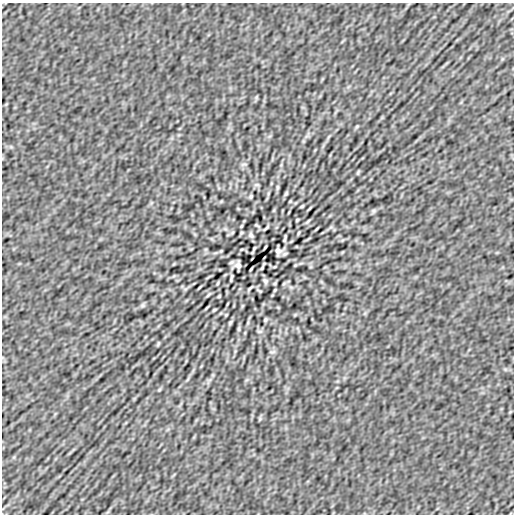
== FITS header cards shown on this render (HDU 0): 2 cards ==
NAXIS1  =                  512
NAXIS2  =                  512

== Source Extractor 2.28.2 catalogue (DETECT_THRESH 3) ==
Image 512 x 512 px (HDU 0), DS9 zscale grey, 1 PNG px = 1 image px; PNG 516 x 516 px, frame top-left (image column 1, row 512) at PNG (2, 3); no overlay
Background -3.50e-06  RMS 1.1e-04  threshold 3.22e-04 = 3 sigma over >= 5 px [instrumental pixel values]
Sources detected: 52; all 52 listed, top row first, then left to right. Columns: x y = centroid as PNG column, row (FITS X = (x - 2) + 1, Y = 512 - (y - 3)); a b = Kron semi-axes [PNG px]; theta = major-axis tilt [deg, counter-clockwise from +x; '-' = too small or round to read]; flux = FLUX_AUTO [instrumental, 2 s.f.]
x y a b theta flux
256 97 8 4 82 0.0077
357 126 6 3 58 0.0082
244 164 8 4 7 0.012
358 172 5 3 - 0.0087
257 185 8 4 0 0.011
277 187 8 4 82 0.012
286 193 6 4 63 0.011
251 196 4 3 - 0.01
290 201 3 2 - 0.0056
302 206 4 2 - 0.0084
274 210 6 3 71 0.0066
374 211 7 5 21 0.012
289 212 3 2 - 0.0042
297 220 3 2 - 0.0071
308 221 6 2 45 0.01
266 228 6 2 42 0.01
317 229 7 2 45 0.0083
232 233 6 3 20 0.0067
251 235 7 5 -50 0.016
285 238 7 2 75 0.012
265 247 4 2 - 0.0077
254 248 6 3 64 0.0088
242 249 5 3 - 0.0062
278 251 8 5 88 0.028
238 265 8 5 88 0.028
295 265 5 4 - 0.0063
262 268 4 2 - 0.0074
251 269 4 2 - 0.0077
231 278 7 2 75 0.012
265 281 7 5 -50 0.016
217 283 5 2 - 0.0072
284 283 6 3 20 0.0066
199 287 7 2 45 0.0081
250 288 6 2 42 0.01
275 290 3 2 - 0.0063
259 291 6 2 -25 0.0075
208 295 6 3 45 0.01
219 296 3 2 - 0.0071
227 304 3 2 - 0.0042
142 305 7 5 21 0.012
242 306 6 3 71 0.0066
207 308 9 2 45 0.0087
214 310 4 2 - 0.0085
226 315 3 2 - 0.0056
265 320 4 3 - 0.0099
230 323 6 4 63 0.011
239 329 8 4 82 0.012
259 331 8 4 0 0.011
158 344 5 3 - 0.009
272 352 9 3 5 0.0093
159 390 6 4 58 0.0082
260 419 8 4 82 0.0077